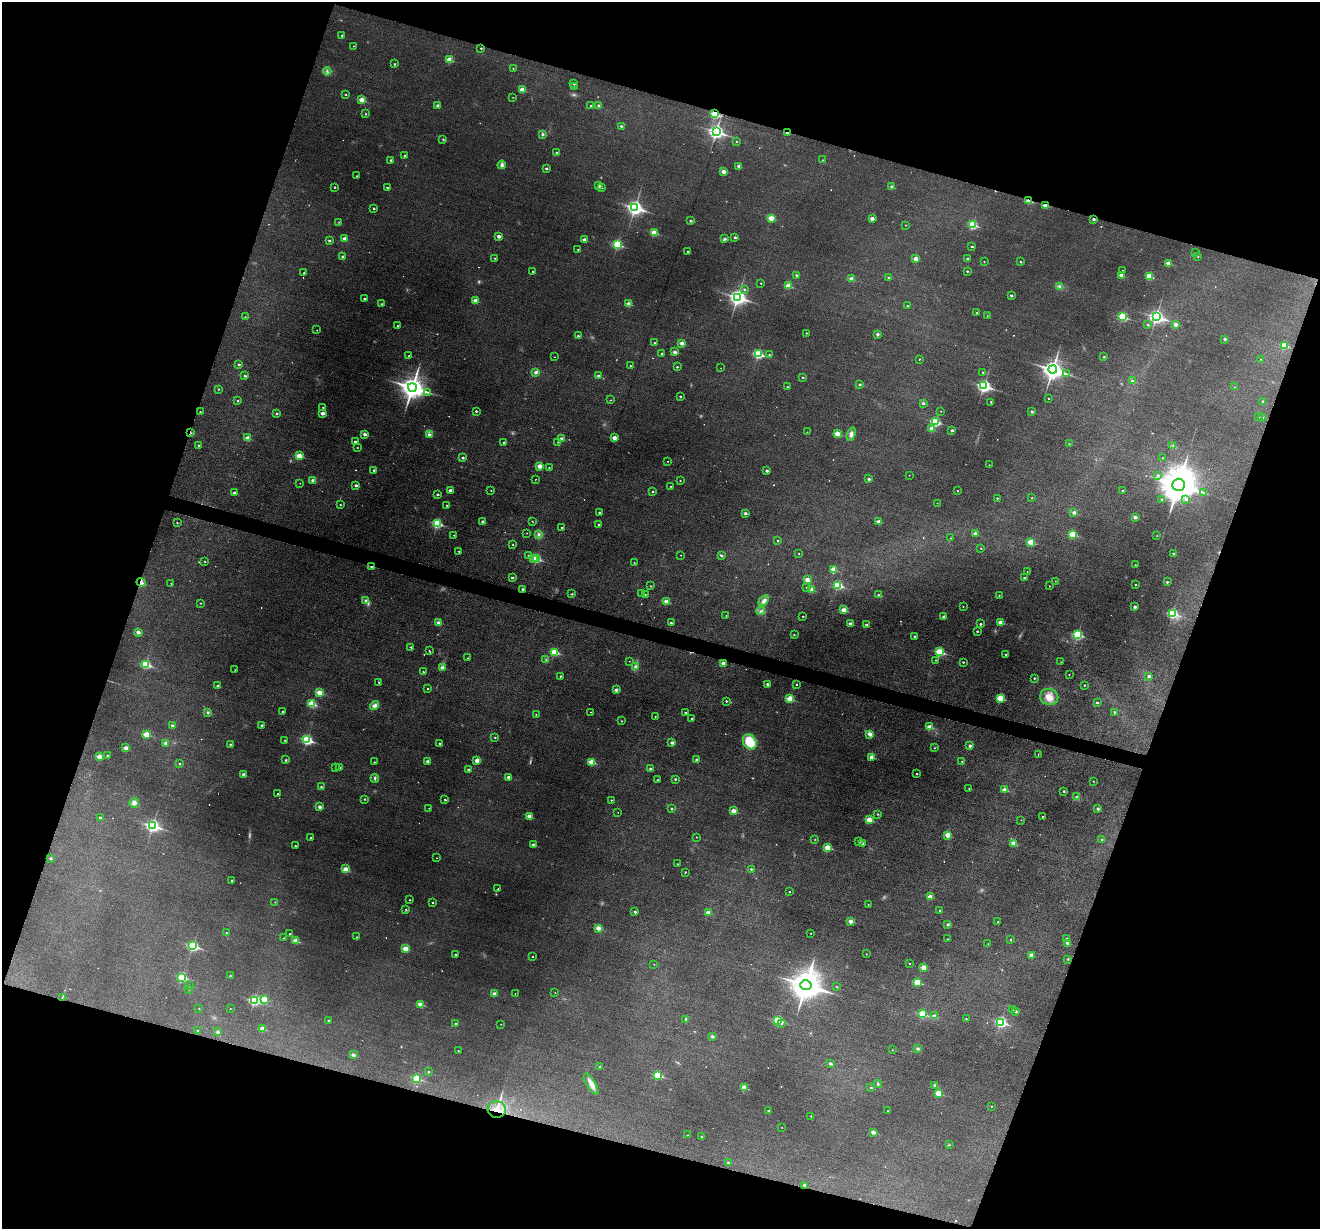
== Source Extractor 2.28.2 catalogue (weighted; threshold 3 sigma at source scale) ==
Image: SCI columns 4-5274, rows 256-5160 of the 5274 x 5288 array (HDU 1 of 3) = the unmasked area's bounding box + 8 px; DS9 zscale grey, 4 x 4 block average (1 PNG px = mean of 4 x 4 image px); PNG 1322 x 1231 px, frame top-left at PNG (2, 2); each listed source drawn as its Kron ellipse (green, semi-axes under 4 px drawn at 4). Shown black and unused: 37% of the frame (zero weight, under 3 of 6 exposures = <1% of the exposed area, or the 3 px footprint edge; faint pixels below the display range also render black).
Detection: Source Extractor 2.28.2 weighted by HDU 2 'WHT'. Background 0.0427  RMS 0.0053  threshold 0.0218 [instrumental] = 3 sigma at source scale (4.09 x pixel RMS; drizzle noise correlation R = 1.36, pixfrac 0.8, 0.05/0.05 arcsec/px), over >= 5 px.
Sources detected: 646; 34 too faint to see at this stretch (4 x 4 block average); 5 cosmic-ray / hot-pixel residue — neither listed nor drawn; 4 coinciding with a brighter row at this scale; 2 inside a brighter listed object's ellipse — not listed separately; of the other 601, all 500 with FLUX_AUTO >= 1.06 (the completeness limit of this list) listed and drawn (101 fainter detections not listed), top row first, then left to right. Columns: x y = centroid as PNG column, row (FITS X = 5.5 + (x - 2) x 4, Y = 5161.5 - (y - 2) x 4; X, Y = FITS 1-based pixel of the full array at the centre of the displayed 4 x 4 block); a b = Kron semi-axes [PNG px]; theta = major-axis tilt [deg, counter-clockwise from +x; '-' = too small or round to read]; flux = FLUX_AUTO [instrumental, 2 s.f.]
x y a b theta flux
342 35 2 2 - 5.8
353 46 2 2 - 1.4
481 48 2 2 - 4.2
449 60 2 2 - 65
395 64 2 2 - 5.4
513 68 2 2 - 1.3
327 71 4 2 - 3.6
574 84 2 2 - 5
575 86 2 2 - 1.3
522 90 2 2 - 52
345 94 2 2 - 3.6
513 97 2 2 - 1.1
362 100 2 2 - 68
591 105 2 2 - 3.6
438 106 2 2 - 18
599 106 2 2 - 15
366 114 2 2 - 3.4
715 114 2 2 - 190
621 126 2 2 - 7.4
716 132 3 3 - 890
787 133 2 2 - 17
543 134 3 2 - 4.4
443 140 3 2 - 2.1
736 141 2 2 - 2.4
557 152 2 2 - 2.2
404 156 2 2 - 3
391 160 2 2 - 9.5
822 160 2 2 - 2
502 165 4 4 - 7.9
738 166 2 2 - 15
546 168 2 2 - 8.5
723 172 2 2 - 35
357 176 2 2 - 3.5
599 186 2 2 - 14
335 187 2 2 - 4
387 187 2 2 - 5.5
892 187 2 2 - 21
602 188 2 2 - 2.7
1029 201 2 2 - 69
1045 205 2 2 - 34
374 208 2 2 - 6.1
635 208 4 3 - 1000
771 218 2 2 - 78
872 218 2 2 - 28
1094 219 2 2 - 10
691 221 3 2 - 2.4
339 222 2 2 - 1.4
906 225 2 2 - 1.8
972 225 3 2 - 210
654 233 2 2 - 100
499 236 2 2 - 29
735 237 2 2 - 9.1
344 238 2 2 - 29
725 239 2 2 - 12
585 240 2 2 - 37
329 241 2 2 - 9
617 244 3 2 - 270
972 246 2 2 - 6
578 249 2 2 - 2.8
688 252 2 2 - 6.4
1195 253 2 2 - 2.6
342 256 2 2 - 12
1198 256 2 2 - 3.8
495 258 2 2 - 2.8
915 259 2 2 - 32
967 259 2 2 - 5
984 261 2 2 - 2.2
1021 262 2 2 - 5.4
1168 263 2 2 - 43
1122 270 2 2 - 1.3
533 271 2 2 - 2.6
967 271 2 2 - 5
304 273 2 2 - 4.4
796 275 2 2 - 6.4
1121 276 2 2 - 47
1149 276 2 2 - 120
889 278 2 2 - 5.8
851 279 2 2 - 36
761 283 2 2 - 2.3
788 286 2 2 - 73
1060 286 4 3 - 5.7
744 289 2 2 - 3.6
1011 295 2 2 - 9.4
738 297 4 3 - 1200
364 299 2 2 - 6.2
475 301 2 2 - 44
382 304 3 2 - 2.6
629 304 2 2 - 52
907 306 2 2 - 4.4
977 313 2 2 - 2.5
987 316 2 2 - 1.4
245 317 2 2 - 2.5
1123 317 3 2 - 220
1156 317 3 3 - 830
1148 325 2 2 - 4.5
1175 325 2 2 - 22
397 326 2 2 - 2.1
317 330 2 2 - 2.4
806 333 2 2 - 2.9
877 334 2 2 - 14
578 336 2 2 - 7.9
1225 339 2 2 - 11
654 343 2 2 - 2.2
682 343 2 2 - 30
1284 345 2 2 - 97
675 352 2 2 - 18
661 354 2 2 - 4.6
758 354 3 2 - 270
769 355 2 2 - 3.3
409 356 2 2 - 2.1
554 357 2 2 - 1.1
1104 357 2 2 - 4.5
919 359 2 2 - 3.4
1261 359 2 2 - 1.2
239 364 2 2 - 7.2
630 366 2 2 - 2.1
677 367 2 2 - 3.8
721 368 2 2 - 1.1
1053 370 4 3 - 2100
536 372 4 3 - 7.4
983 372 2 2 - 4.6
1066 374 2 2 - 2.1
245 376 2 2 - 10
598 376 2 2 - 14
803 377 2 2 - 4.1
1132 381 3 2 - 3.9
860 384 2 2 - 5.7
984 386 3 2 - 640
412 387 4 4 - 3400
787 387 2 2 - 4.6
1234 387 2 2 - 2
219 389 2 2 - 2.6
428 392 3 2 - 2.7
680 396 2 2 - 5.9
1049 398 2 2 - 1.8
610 400 2 2 - 1.1
238 401 2 2 - 3.5
1263 401 2 2 - 5.3
991 402 2 2 - 4.5
923 403 2 2 - 11
323 408 2 2 - 3.2
476 411 2 2 - 7
941 411 2 2 - 1.5
200 412 2 2 - 3.4
1032 412 2 2 - 12
277 413 2 2 - 4.9
323 413 2 2 - 36
1258 417 2 2 - 3.4
1262 418 2 2 - 2.8
935 422 3 2 - 250
932 429 2 2 - 37
952 430 2 2 - 12
807 432 2 2 - 2
190 433 2 2 - 3.6
365 434 2 2 - 22
429 434 2 2 - 12
837 434 2 2 - 69
851 434 7 4 71 13
248 438 2 2 - 50
614 438 2 2 - 42
561 439 2 2 - 28
355 442 2 2 - 11
504 442 2 2 - 6.6
558 442 2 2 - 3.7
1069 444 2 2 - 2.8
199 445 2 2 - 4.4
1173 445 2 2 - 1.8
357 447 2 2 - 2.5
299 456 2 2 - 81
463 458 2 2 - 11
1162 458 2 2 - 1.7
668 461 2 2 - 1.9
989 465 2 2 - 1.3
540 466 2 2 - 53
549 467 2 2 - 2.8
374 470 2 2 - 5.9
767 471 2 2 - 14
909 475 2 2 - 1.5
1158 475 2 2 - 4.1
536 479 2 2 - 1.1
869 479 2 2 - 13
313 480 2 2 - 11
680 480 2 2 - 2.3
300 483 2 2 - 1.4
356 485 2 2 - 14
1178 485 6 6 - 11000
670 486 2 2 - 2
491 490 2 2 - 2.1
957 490 2 2 - 1.2
451 491 2 2 - 37
653 491 2 2 - 4.3
1123 491 2 2 - 7.7
234 493 2 2 - 21
1203 493 2 2 - 1.7
437 494 2 2 - 11
997 498 2 2 - 3.9
1032 498 2 2 - 2.2
1161 499 2 2 - 4.5
1186 499 2 2 - 6.4
937 503 2 2 - 1.1
340 505 2 2 - 3.3
447 505 2 2 - 3.8
599 512 2 2 - 9.7
1074 512 2 2 - 18
745 513 2 2 - 14
1135 517 2 2 - 22
532 521 2 2 - 1.8
483 522 2 2 - 25
879 522 2 2 - 32
177 523 2 2 - 3.1
437 523 3 2 - 250
599 524 2 2 - 2.8
562 528 2 2 - 4.7
527 533 2 2 - 1.6
975 533 2 2 - 19
1073 534 2 2 - 110
454 535 2 2 - 2.5
539 535 3 2 - 4.7
1157 535 2 2 - 1.8
951 538 2 2 - 2.1
777 540 2 2 - 3.6
1031 542 2 2 - 97
513 545 2 2 - 3.1
981 548 2 2 - 2
459 551 2 2 - 4.4
799 554 2 2 - 2.6
1174 554 2 2 - 13
528 555 2 2 - 1.8
681 555 2 2 - 1.3
721 555 3 2 - 4
533 559 2 2 - 8.5
537 559 2 2 - 170
205 561 2 2 - 2.3
634 563 2 2 - 2.1
1135 565 2 2 - 2.3
371 567 4 2 - 3.3
834 569 2 2 - 55
1027 572 2 2 - 1.4
512 578 2 2 - 9.3
1024 578 2 2 - 6.9
807 580 2 2 - 42
1055 581 2 2 - 1.4
141 582 5 4 - 16
1167 582 2 2 - 7.7
171 583 2 2 - 1.5
838 585 3 2 - 230
1136 585 2 2 - 2.5
651 586 2 2 - 1.4
1050 586 2 2 - 1.8
806 587 2 2 - 1.5
523 589 2 2 - 11
811 589 2 2 - 53
572 594 3 2 - 2.7
642 594 2 2 - 1.2
645 594 2 2 - 2.4
878 595 2 2 - 5.6
999 596 2 2 - 1.7
764 600 6 4 43 14
366 601 3 3 - 6.9
666 602 2 2 - 58
200 603 2 2 - 1.4
963 607 2 2 - 1.6
1135 607 2 2 - 21
844 610 2 2 - 68
761 611 4 3 - 6
1173 614 3 2 - 300
726 616 2 2 - 1.2
803 616 2 2 - 4.1
944 617 2 2 - 26
1001 622 2 2 - 59
438 623 3 3 - 7.7
671 623 2 2 - 6.1
850 623 2 2 - 23
981 624 2 2 - 6
866 625 2 2 - 17
977 631 2 2 - 5.1
138 632 2 2 - 25
794 635 2 2 - 3.4
1078 635 3 2 - 310
915 636 2 2 - 8.3
411 647 2 2 - 4.6
429 651 4 2 - 2.7
555 652 2 2 - 150
940 652 3 2 - 200
1006 655 2 2 - 5.9
468 658 2 2 - 3.2
546 660 2 2 - 2.5
935 660 2 2 - 1.6
629 661 2 2 - 1.1
963 662 2 2 - 4.8
1061 662 2 2 - 1.4
723 663 2 2 - 36
146 664 3 2 - 240
635 666 3 3 - 5.6
442 668 2 2 - 29
235 670 2 2 - 1.4
423 672 2 2 - 4
1069 674 2 2 - 1.6
561 676 2 2 - 4.4
1149 676 2 2 - 12
1034 678 2 2 - 4.5
379 682 2 2 - 2
767 684 2 2 - 14
796 684 2 2 - 2.8
1084 685 2 2 - 3.7
218 686 2 2 - 14
427 689 2 2 - 2.5
616 690 2 2 - 18
320 693 2 2 - 89
1049 697 9 8 - 31
1000 698 2 2 - 150
790 699 2 2 - 110
726 701 2 2 - 6.4
1097 702 2 2 - 6.7
312 704 2 2 - 150
374 705 5 4 - 12
208 712 3 3 - 4.3
283 712 2 2 - 8.9
590 712 2 2 - 1.1
685 712 2 2 - 6.3
1114 712 2 2 - 4.7
536 714 2 2 - 2.7
655 716 2 2 - 1.4
692 719 2 2 - 4.2
621 721 2 2 - 2.6
262 725 2 2 - 10
172 726 2 2 - 15
930 727 2 2 - 51
870 734 4 3 - 17
146 735 2 2 - 100
495 737 2 2 - 3.9
285 740 2 2 - 3.1
307 740 3 2 - 370
750 742 8 6 -57 76
165 743 2 2 - 19
440 743 2 2 - 11
672 743 2 2 - 20
230 744 2 2 - 5.2
970 746 2 2 - 15
126 748 2 2 - 27
935 748 2 2 - 1.6
1038 754 2 2 - 1.3
107 756 2 2 - 4.1
99 757 2 2 - 55
871 757 2 2 - 52
286 760 2 2 - 6.3
477 760 2 2 - 46
697 760 2 2 - 12
427 761 2 2 - 19
962 761 2 2 - 3.5
374 762 2 2 - 3.1
592 762 2 2 - 100
180 763 2 2 - 3.7
335 768 2 2 - 1.8
340 768 2 2 - 2.5
650 769 2 2 - 11
468 770 2 2 - 6.6
244 774 2 2 - 21
917 774 2 2 - 4.7
508 777 2 2 - 18
375 778 4 2 - 5.3
675 779 2 2 - 6
658 780 2 2 - 4.8
1093 781 2 2 - 2.1
321 787 2 2 - 2.9
969 789 2 2 - 1.2
1005 790 2 2 - 46
1064 791 2 2 - 4.3
278 794 2 2 - 2.4
1077 797 3 3 - 4.3
365 799 2 2 - 4.1
445 800 2 2 - 6.6
611 800 2 2 - 3.3
134 803 5 5 - 12
320 807 2 2 - 23
429 808 2 2 - 1.9
672 809 2 2 - 5.6
1098 809 2 2 - 11
734 811 2 2 - 54
618 812 2 2 - 1.4
878 814 2 2 - 3.6
529 816 2 2 - 45
1042 817 2 2 - 3.3
100 818 2 2 - 12
869 820 2 2 - 70
1021 820 2 2 - 1.3
153 826 3 2 - 660
948 835 2 2 - 53
696 837 2 2 - 1.9
311 838 2 2 - 3.6
815 839 2 2 - 1.3
1102 840 2 2 - 2.3
859 842 2 2 - 6.2
863 843 2 2 - 8.2
1014 843 2 2 - 59
533 845 2 2 - 28
295 846 2 2 - 3
828 848 2 2 - 100
50 858 2 2 - 9.4
437 858 2 2 - 1.8
677 864 2 2 - 2.5
345 869 2 2 - 45
751 869 2 2 - 4.8
685 872 2 2 - 3.3
232 880 2 2 - 6.4
498 889 2 2 - 5
790 892 2 2 - 2.3
930 897 2 2 - 43
410 900 2 2 - 2.9
275 902 2 2 - 1.1
432 903 2 2 - 2.4
868 905 2 2 - 1.9
406 910 3 2 - 2.4
940 911 2 2 - 5.4
635 912 2 2 - 10
708 913 2 2 - 35
851 921 2 2 - 36
998 922 2 2 - 1.6
948 925 2 2 - 12
598 928 2 2 - 46
226 933 2 2 - 3.7
811 933 2 2 - 1.6
289 934 2 2 - 1.5
357 937 2 2 - 2.6
284 938 2 2 - 2.2
947 939 2 2 - 1.5
1066 939 2 2 - 5.6
1011 940 2 2 - 2.8
296 941 2 2 - 60
1068 943 2 2 - 23
988 944 2 2 - 1.1
193 946 3 2 - 400
405 949 2 2 - 67
455 954 2 2 - 5.5
866 954 2 2 - 1.4
1031 955 2 2 - 28
533 956 2 2 - 3.5
1068 959 3 2 - 1.8
909 963 2 2 - 2.6
654 965 2 2 - 1.4
924 968 2 2 - 63
230 976 2 2 - 6.9
182 977 3 2 - 210
917 982 2 2 - 150
806 985 5 5 - 6700
189 986 2 2 - 2.7
837 987 2 2 - 2.7
189 990 2 2 - 1.1
515 993 2 2 - 1.3
555 993 2 2 - 1.4
494 994 2 2 - 32
62 998 4 2 - 2.5
264 999 2 2 - 79
254 1000 3 2 - 340
421 1004 2 2 - 63
199 1008 2 2 - 1.6
230 1009 2 2 - 2
1013 1010 2 2 - 1.8
1016 1011 2 2 - 12
922 1014 2 2 - 160
934 1016 2 2 - 19
686 1019 2 2 - 6.5
966 1019 2 2 - 3
328 1020 2 2 - 3.1
778 1020 3 2 - 220
1001 1022 3 2 - 410
781 1023 2 2 - 2.4
456 1024 2 2 - 10
501 1024 2 2 - 1.8
263 1029 2 2 - 60
197 1030 2 2 - 4.5
218 1032 2 2 - 13
712 1036 2 2 - 14
918 1049 4 3 - 6
892 1050 2 2 - 2
458 1051 2 2 - 2.7
353 1055 2 2 - 22
831 1064 2 2 - 16
599 1067 2 2 - 3.7
428 1072 2 2 - 3.6
658 1075 2 2 - 200
417 1078 3 2 - 190
591 1084 12 4 -60 22
878 1084 4 3 - 3.8
934 1085 2 2 - 11
744 1087 2 2 - 74
871 1087 2 2 - 4.9
938 1093 2 2 - 77
991 1106 2 2 - 1.6
497 1110 9 8 - 34
768 1110 2 2 - 3.8
888 1111 2 2 - 1.8
811 1116 2 2 - 2.6
782 1128 2 2 - 1.1
873 1132 2 2 - 36
688 1135 2 2 - 1.1
702 1137 2 2 - 4.5
949 1145 2 2 - 1.3
728 1162 2 2 - 6
804 1185 2 2 - 13
Overlapping masked pixels (flux is a lower limit): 10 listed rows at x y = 715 114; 787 133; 1029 201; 1045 205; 1094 219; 190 433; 371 567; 141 582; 62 998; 497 1110
Diffuse or blended objects may show on this block-average render without a row.